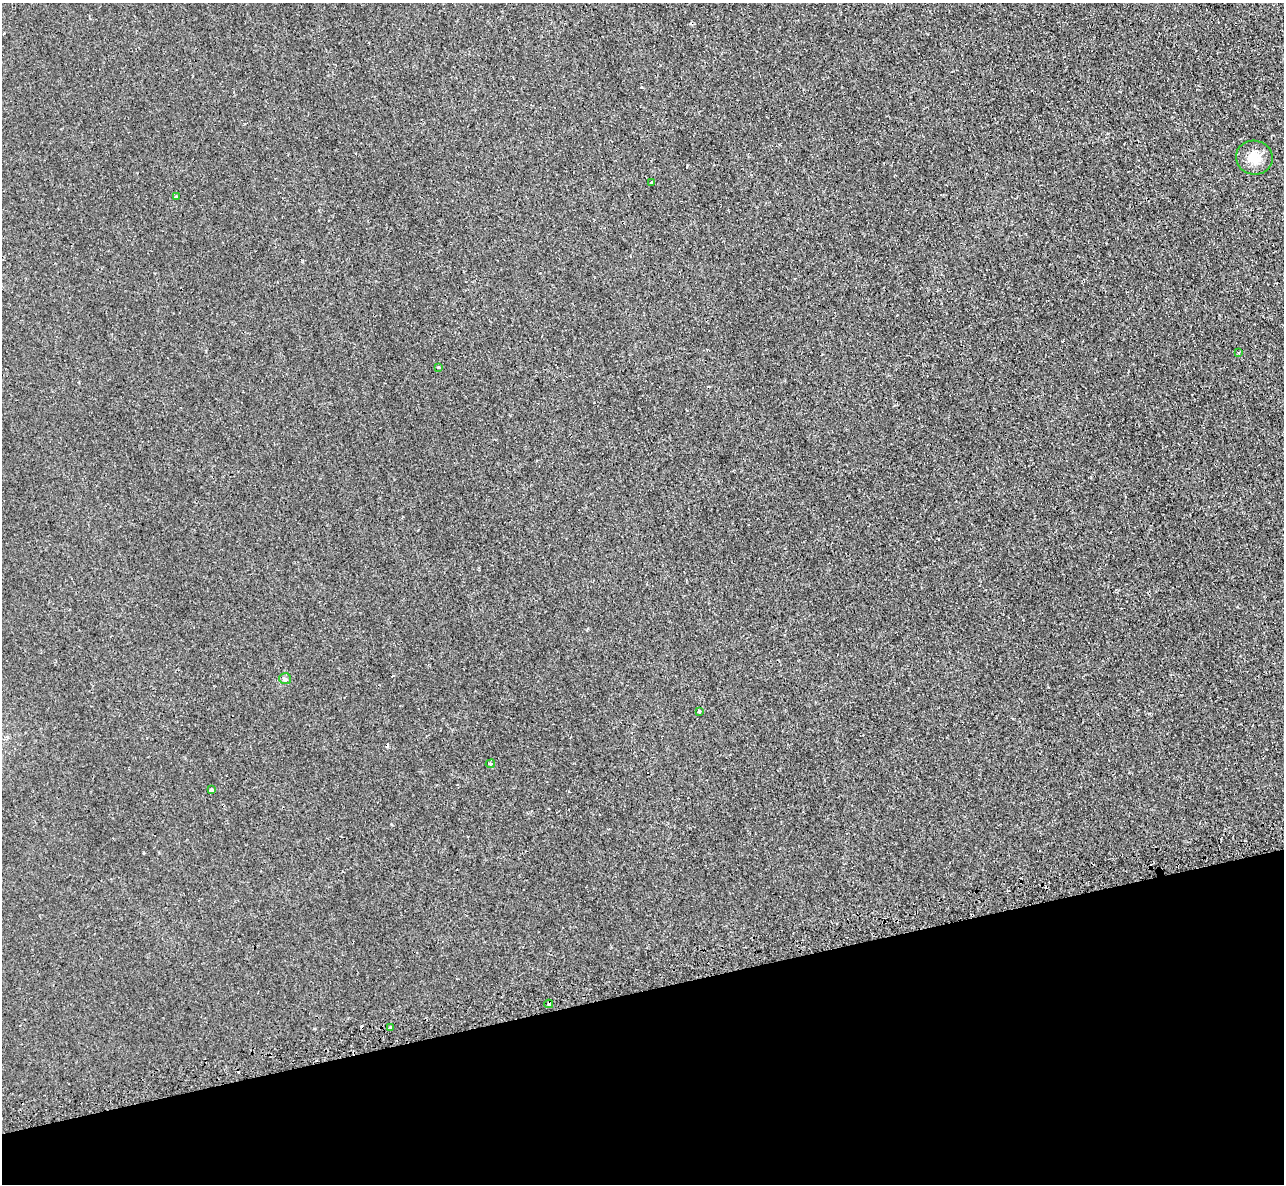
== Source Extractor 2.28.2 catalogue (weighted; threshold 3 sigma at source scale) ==
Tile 14 of 4 x 4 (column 2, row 4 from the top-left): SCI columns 1331-2612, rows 178-1359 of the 5225 x 5202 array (HDU 1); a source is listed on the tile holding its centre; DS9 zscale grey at full resolution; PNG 1286 x 1186 px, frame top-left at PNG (2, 3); each listed source drawn as its Kron ellipse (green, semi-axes under 4 px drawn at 4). Shown black and unused: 16% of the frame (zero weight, under 2 of 3 exposures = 4% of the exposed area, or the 3 px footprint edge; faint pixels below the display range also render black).
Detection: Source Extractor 2.28.2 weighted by HDU 2 'WHT'; one run over the whole footprint, this tile lists its part. Background 0.00208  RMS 0.0037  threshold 0.0165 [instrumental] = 3 sigma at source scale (4.5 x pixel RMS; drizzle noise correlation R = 1.50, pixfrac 1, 0.05/0.05 arcsec/px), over >= 5 px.
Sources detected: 15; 4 cosmic-ray / hot-pixel residue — neither listed nor drawn; the other 11 listed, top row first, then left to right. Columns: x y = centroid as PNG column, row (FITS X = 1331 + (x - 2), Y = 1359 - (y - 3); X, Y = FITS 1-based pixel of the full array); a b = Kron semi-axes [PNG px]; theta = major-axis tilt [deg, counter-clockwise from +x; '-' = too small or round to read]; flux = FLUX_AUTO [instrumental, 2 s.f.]
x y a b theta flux
1254 158 18 17 - 5.7
652 183 3 3 - 1.8
176 197 3 2 - 0.31
1238 352 3 3 - 0.36
438 367 3 3 - 1.1
285 679 6 5 - 0.64
699 711 4 3 - 1
490 764 5 4 - 0.9
211 790 4 3 - 0.82
549 1004 4 4 - 2.3
390 1028 4 3 - 1.3
Overlapping masked pixels (flux is a lower limit): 1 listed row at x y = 549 1004